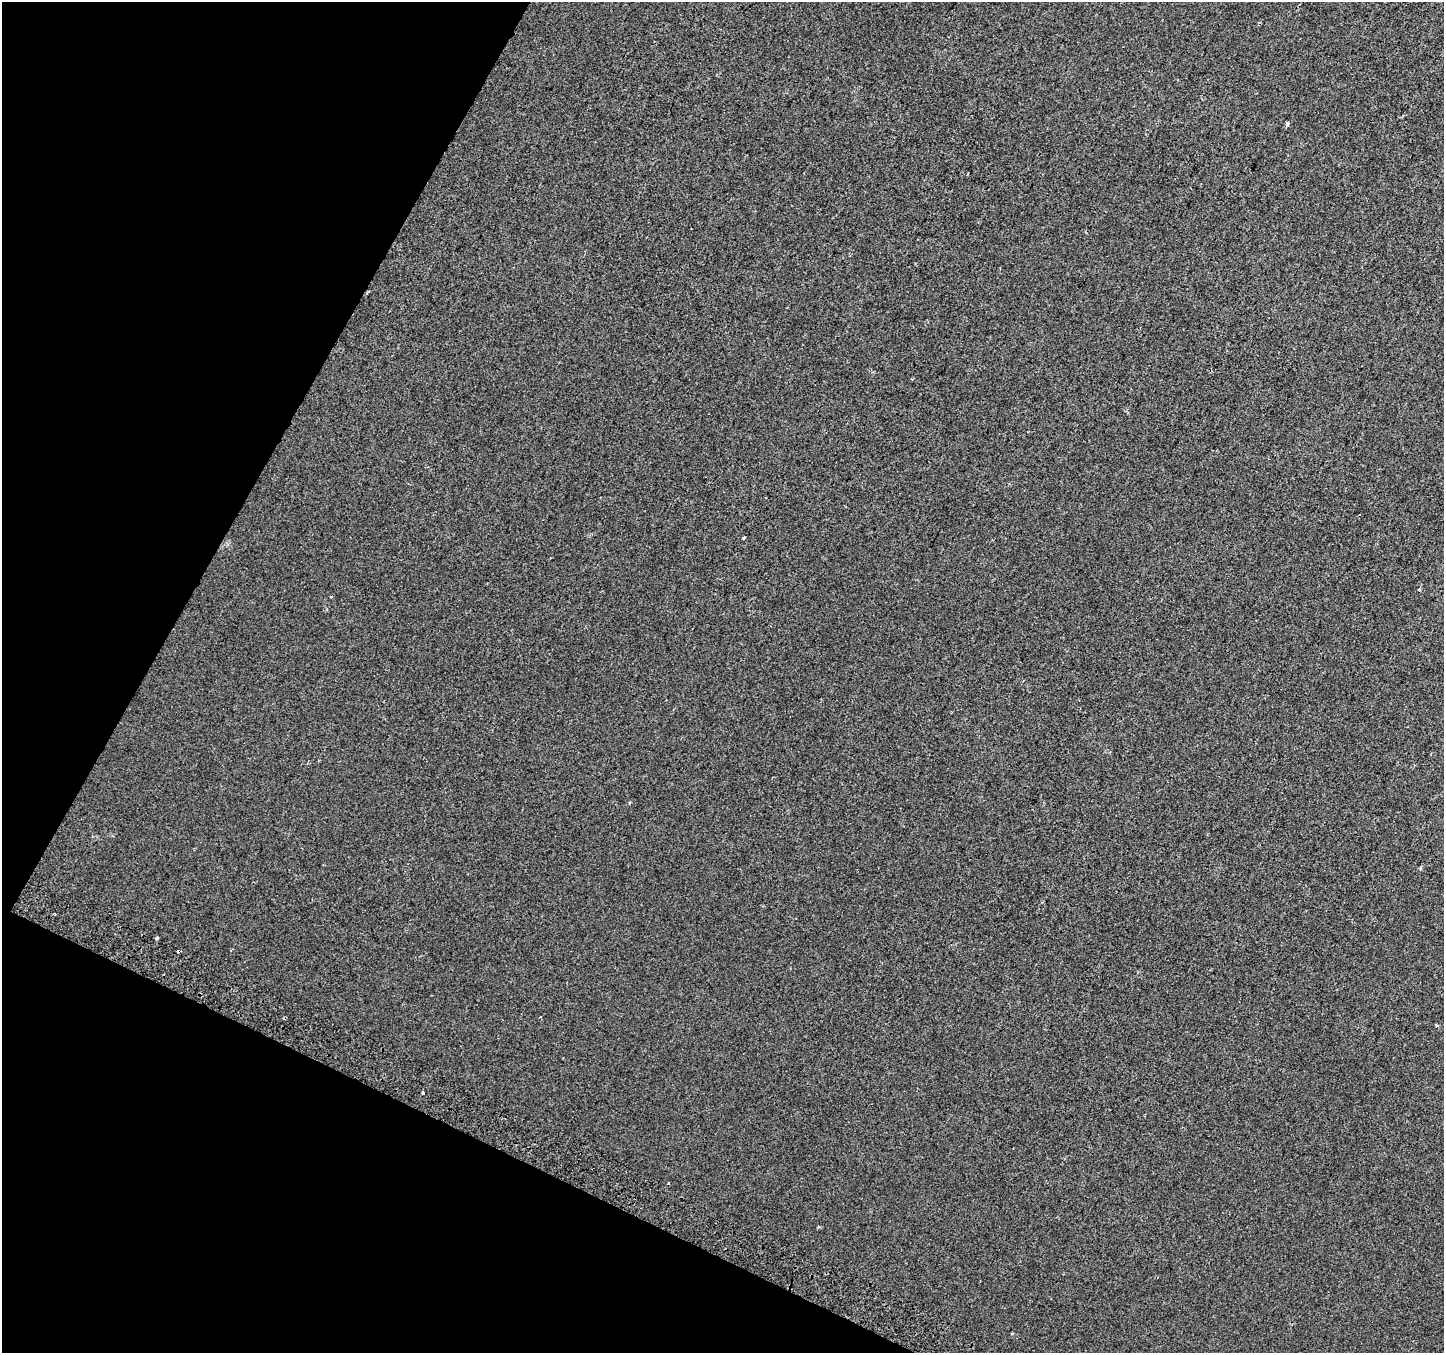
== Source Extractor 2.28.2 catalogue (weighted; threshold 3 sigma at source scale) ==
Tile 9 of 4 x 4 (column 1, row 3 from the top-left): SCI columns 29-1470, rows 1654-3004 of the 5815 x 5942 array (HDU 1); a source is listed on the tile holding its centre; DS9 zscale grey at full resolution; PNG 1446 x 1355 px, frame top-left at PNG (2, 2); no overlay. Shown black and unused: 23% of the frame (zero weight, under 2 of 3 exposures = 2% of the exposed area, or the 3 px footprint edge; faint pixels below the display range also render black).
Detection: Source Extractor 2.28.2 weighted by HDU 2 'WHT'; one run over the whole footprint, this tile lists its part. Background 0.00453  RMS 0.0055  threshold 0.0247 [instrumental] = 3 sigma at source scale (4.5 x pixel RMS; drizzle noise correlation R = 1.50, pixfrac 1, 0.0396/0.0396 arcsec/px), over >= 5 px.
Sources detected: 8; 1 cosmic-ray / hot-pixel residue — not listed; the other 7 listed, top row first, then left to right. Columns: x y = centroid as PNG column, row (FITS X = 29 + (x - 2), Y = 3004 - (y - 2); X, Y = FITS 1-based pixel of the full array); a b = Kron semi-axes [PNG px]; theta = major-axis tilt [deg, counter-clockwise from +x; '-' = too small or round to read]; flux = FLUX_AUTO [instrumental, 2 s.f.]
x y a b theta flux
1287 124 5 3 - 1.2
744 537 3 3 - 3.7
1419 590 3 3 - 0.8
331 597 4 2 - 0.47
157 938 3 3 - 1.7
1437 1025 4 3 - 0.64
423 1093 3 3 - 1.7